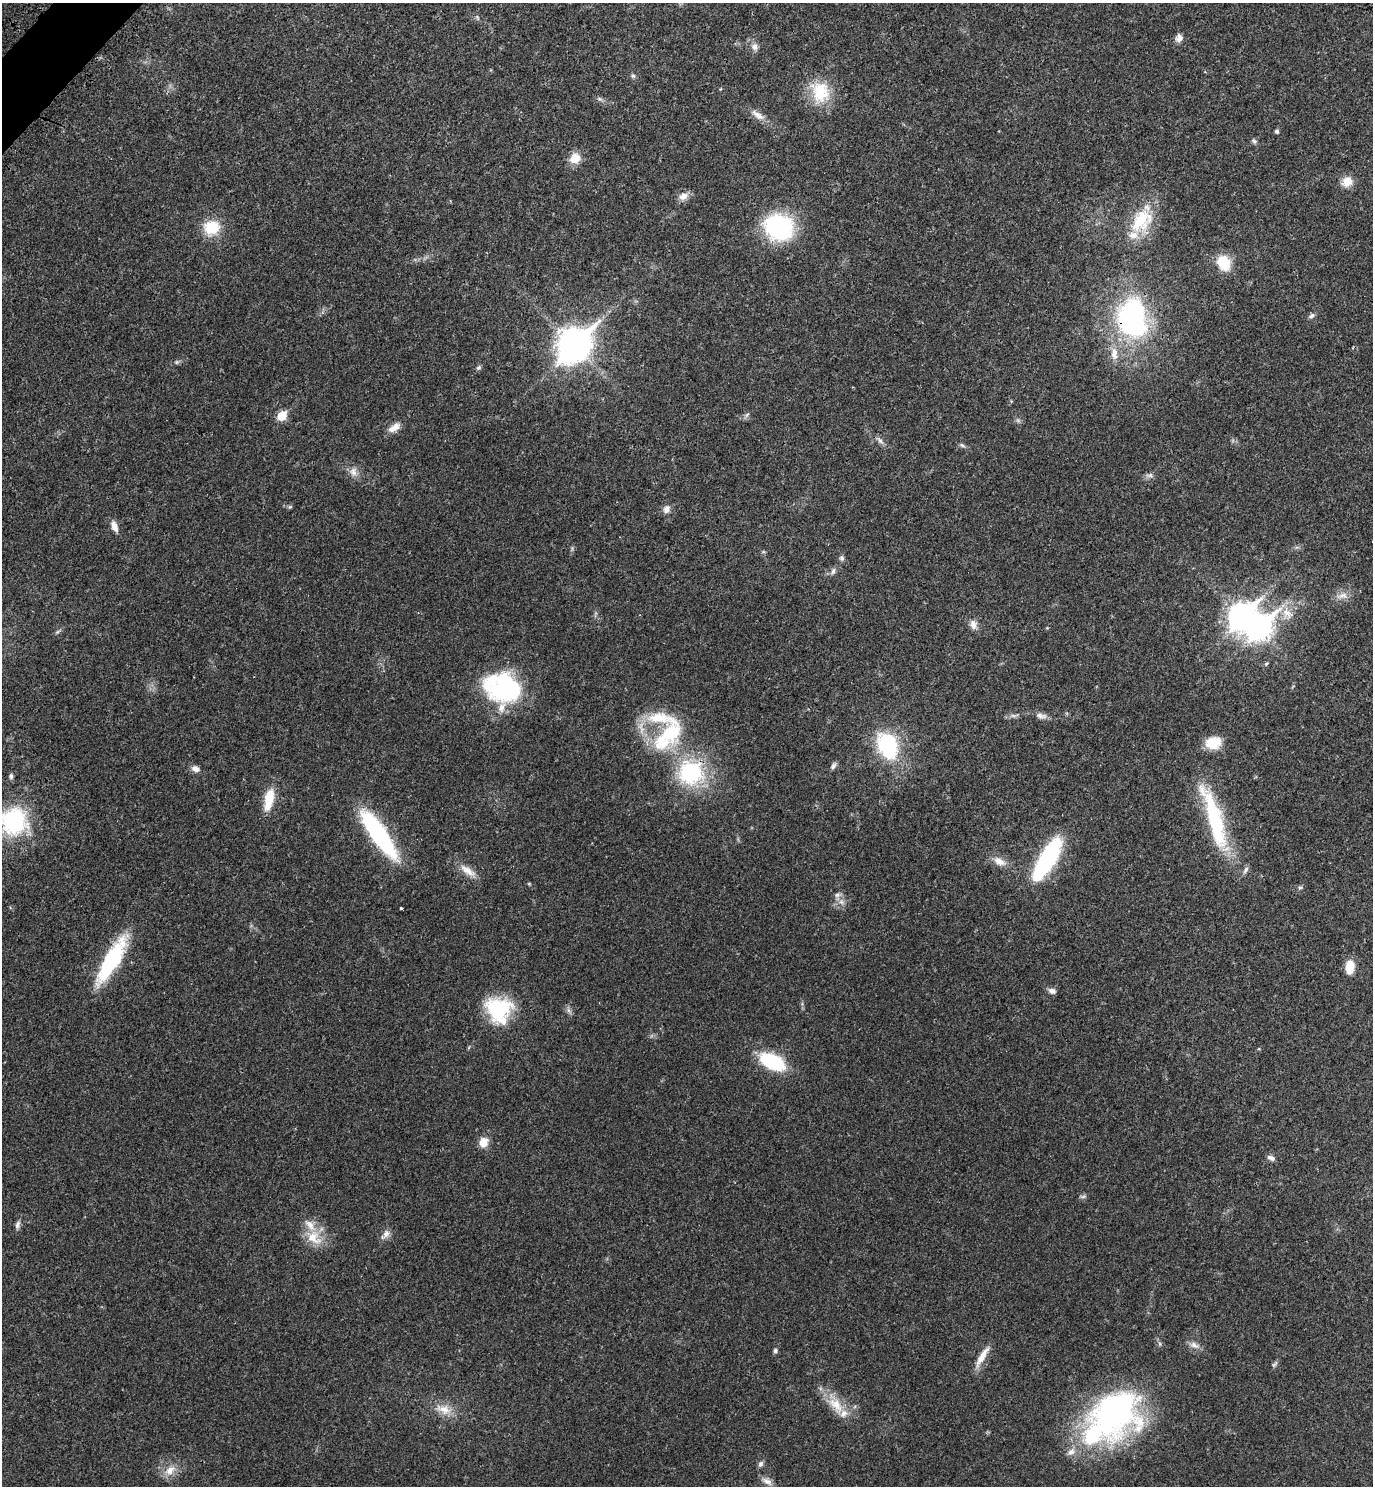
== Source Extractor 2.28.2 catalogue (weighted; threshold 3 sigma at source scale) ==
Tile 11 of 4 x 4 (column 3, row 3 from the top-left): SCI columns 3000-4370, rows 1588-3071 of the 6140 x 6140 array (HDU 1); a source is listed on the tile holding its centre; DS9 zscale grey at full resolution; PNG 1375 x 1488 px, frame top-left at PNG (2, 3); no overlay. Shown black and unused: <1% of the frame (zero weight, under 3 of 4 exposures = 8% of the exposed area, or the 3 px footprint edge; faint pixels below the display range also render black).
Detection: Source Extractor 2.28.2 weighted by HDU 2 'WHT'; one run over the whole footprint, this tile lists its part. Background 0.0277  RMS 0.0029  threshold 0.0132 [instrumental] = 3 sigma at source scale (4.5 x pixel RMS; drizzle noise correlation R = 1.50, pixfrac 1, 0.05/0.05 arcsec/px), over >= 5 px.
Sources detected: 96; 3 inside a brighter object's white glare — not listed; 8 inside a brighter listed object's ellipse — not listed separately; the other 85 listed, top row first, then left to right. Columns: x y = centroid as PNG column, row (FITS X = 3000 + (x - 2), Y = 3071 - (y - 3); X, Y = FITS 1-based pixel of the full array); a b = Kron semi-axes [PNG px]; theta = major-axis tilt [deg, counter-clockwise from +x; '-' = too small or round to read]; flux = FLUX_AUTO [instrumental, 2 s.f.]
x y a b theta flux
477 17 7 4 -59 0.5
1179 38 11 9 70 1.4
755 47 10 9 - 1.5
633 76 7 5 67 0.56
820 92 29 24 -70 11
599 99 8 4 -8 0.64
758 115 23 8 -34 2.6
1277 131 6 5 - 0.54
1254 141 8 6 -53 0.65
575 158 12 10 36 4.4
1347 181 15 13 38 3.1
683 196 14 9 27 2.1
1141 220 37 25 55 14
779 227 23 21 -20 40
212 228 19 17 24 8.5
1224 263 13 10 -61 10
1312 315 9 6 34 0.79
1131 322 27 18 -42 54
574 345 14 10 47 490
1114 354 19 10 -89 3.4
177 362 7 5 46 0.53
479 367 8 6 43 0.62
747 415 8 5 53 0.7
282 416 6 5 - 11
1018 420 7 6 - 0.66
394 427 16 8 32 2.6
880 440 12 5 -48 1.1
962 445 9 5 -22 0.66
353 472 12 10 86 2
1149 475 12 6 11 1
290 507 6 5 - 0.42
666 509 12 9 65 1.5
114 526 14 7 -69 2.1
763 552 6 4 17 0.34
842 558 7 6 - 0.8
833 571 10 5 74 0.82
1342 596 18 8 9 2.2
1287 613 20 11 -43 4.1
1241 616 13 9 48 240
973 624 14 9 -68 1.9
57 632 8 4 35 0.55
1266 664 6 4 43 0.43
502 688 40 35 -57 36
1013 716 9 4 -9 0.78
1041 716 16 8 -11 1.6
671 733 26 20 71 19
1213 743 18 14 12 5.6
887 745 34 23 -67 22
833 766 10 5 57 0.83
195 769 11 7 -21 1.5
690 772 21 20 - 33
11 776 7 5 -81 0.67
269 799 25 10 78 6.9
1215 819 86 17 -73 28
14 821 31 29 -79 28
379 835 56 14 -56 38
1047 860 45 14 59 37
999 861 18 10 -24 2.9
1245 870 12 6 60 0.91
468 871 27 9 -35 3.4
529 884 5 4 - 0.29
1300 888 6 4 1 0.43
841 902 10 6 -41 1.3
401 908 3 3 - 0.76
112 960 53 14 60 27
1350 967 15 9 85 4.6
1052 991 10 7 -19 1.2
499 1009 29 27 -51 20
772 1062 23 12 -26 22
483 1142 13 11 73 3
1271 1158 10 6 -23 1
1083 1196 10 4 11 0.58
18 1225 11 6 75 1
386 1234 15 8 48 1.7
314 1237 26 17 -40 6.6
1194 1345 15 7 -23 1.7
775 1351 6 5 - 0.63
982 1356 32 7 59 3.7
1274 1364 11 5 50 0.63
836 1405 31 15 -52 6.9
444 1409 25 13 -18 4.7
1114 1413 63 53 36 75
761 1464 8 6 66 0.89
170 1470 18 11 46 3.5
767 1481 15 7 -29 1.7
Overlapping masked pixels (flux is a lower limit): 2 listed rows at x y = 1131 322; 690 772
Isophote crosses this tile's border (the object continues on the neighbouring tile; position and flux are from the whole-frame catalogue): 1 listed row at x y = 14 821